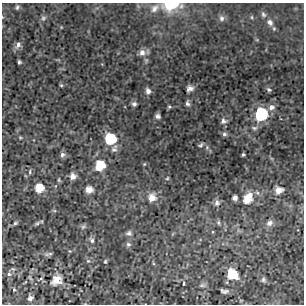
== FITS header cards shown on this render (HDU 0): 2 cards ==
NAXIS1  =                  302 / NUMBER OF ELEMENTS ALONG THIS AXIS
NAXIS2  =                  302 / NUMBER OF ELEMENTS ALONG THIS AXIS

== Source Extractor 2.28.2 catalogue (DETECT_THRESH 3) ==
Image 302 x 302 px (HDU 0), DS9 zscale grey, 1 PNG px = 1 image px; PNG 306 x 306 px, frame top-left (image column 1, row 302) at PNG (2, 3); no overlay
Background 3.28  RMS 0.83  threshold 2.49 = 3 sigma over >= 5 px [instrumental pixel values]
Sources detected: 64; all 64 listed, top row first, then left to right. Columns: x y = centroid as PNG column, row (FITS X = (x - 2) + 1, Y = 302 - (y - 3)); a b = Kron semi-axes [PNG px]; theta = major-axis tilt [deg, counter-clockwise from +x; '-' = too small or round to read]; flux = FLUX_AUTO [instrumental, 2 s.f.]
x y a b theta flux
171 5 11 6 6 3400
17 7 6 4 84 110
155 8 13 8 47 330
263 14 8 6 -64 130
252 17 5 3 - 54
43 18 8 6 34 130
222 18 8 7 - 170
270 22 9 7 -55 260
18 45 11 6 61 230
142 52 9 9 - 320
19 62 4 3 - 93
61 85 4 4 - 63
190 88 7 6 - 270
269 90 6 5 - 110
148 91 7 6 - 230
187 103 7 5 -88 160
134 104 6 5 - 160
169 107 5 5 - 83
271 107 9 7 26 280
261 114 8 8 - 5300
158 116 6 5 - 180
223 121 8 7 - 230
254 128 9 6 -7 150
224 134 6 6 - 140
20 137 5 3 - 56
110 139 8 8 - 2600
201 145 7 4 33 110
114 149 11 7 61 200
62 155 7 6 - 160
243 155 3 3 - 86
144 164 5 4 - 59
100 165 9 8 - 1400
30 172 6 3 82 74
73 176 6 6 - 350
167 178 5 4 - 61
59 180 6 4 -79 69
39 188 7 7 - 1000
89 190 7 6 - 460
279 190 7 6 - 470
152 198 9 9 - 540
235 198 5 5 - 190
248 198 11 8 62 850
217 203 9 7 86 180
218 222 6 4 -83 85
15 223 6 4 43 99
37 223 11 4 30 120
270 223 8 7 - 210
83 227 8 5 41 120
129 233 8 6 7 160
92 240 8 5 -60 150
128 244 6 6 - 130
50 254 9 4 1 100
88 261 5 5 - 81
105 261 4 3 - 59
9 274 6 5 - 120
232 274 9 8 - 1900
30 277 9 2 -55 67
56 280 13 11 35 510
263 280 7 6 - 120
184 283 4 2 - 56
202 285 9 5 -9 130
14 290 4 3 - 53
224 291 7 4 -9 150
30 298 5 4 - 160
At the frame edge (FLAGS 8, measured only in part): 2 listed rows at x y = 171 5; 17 7